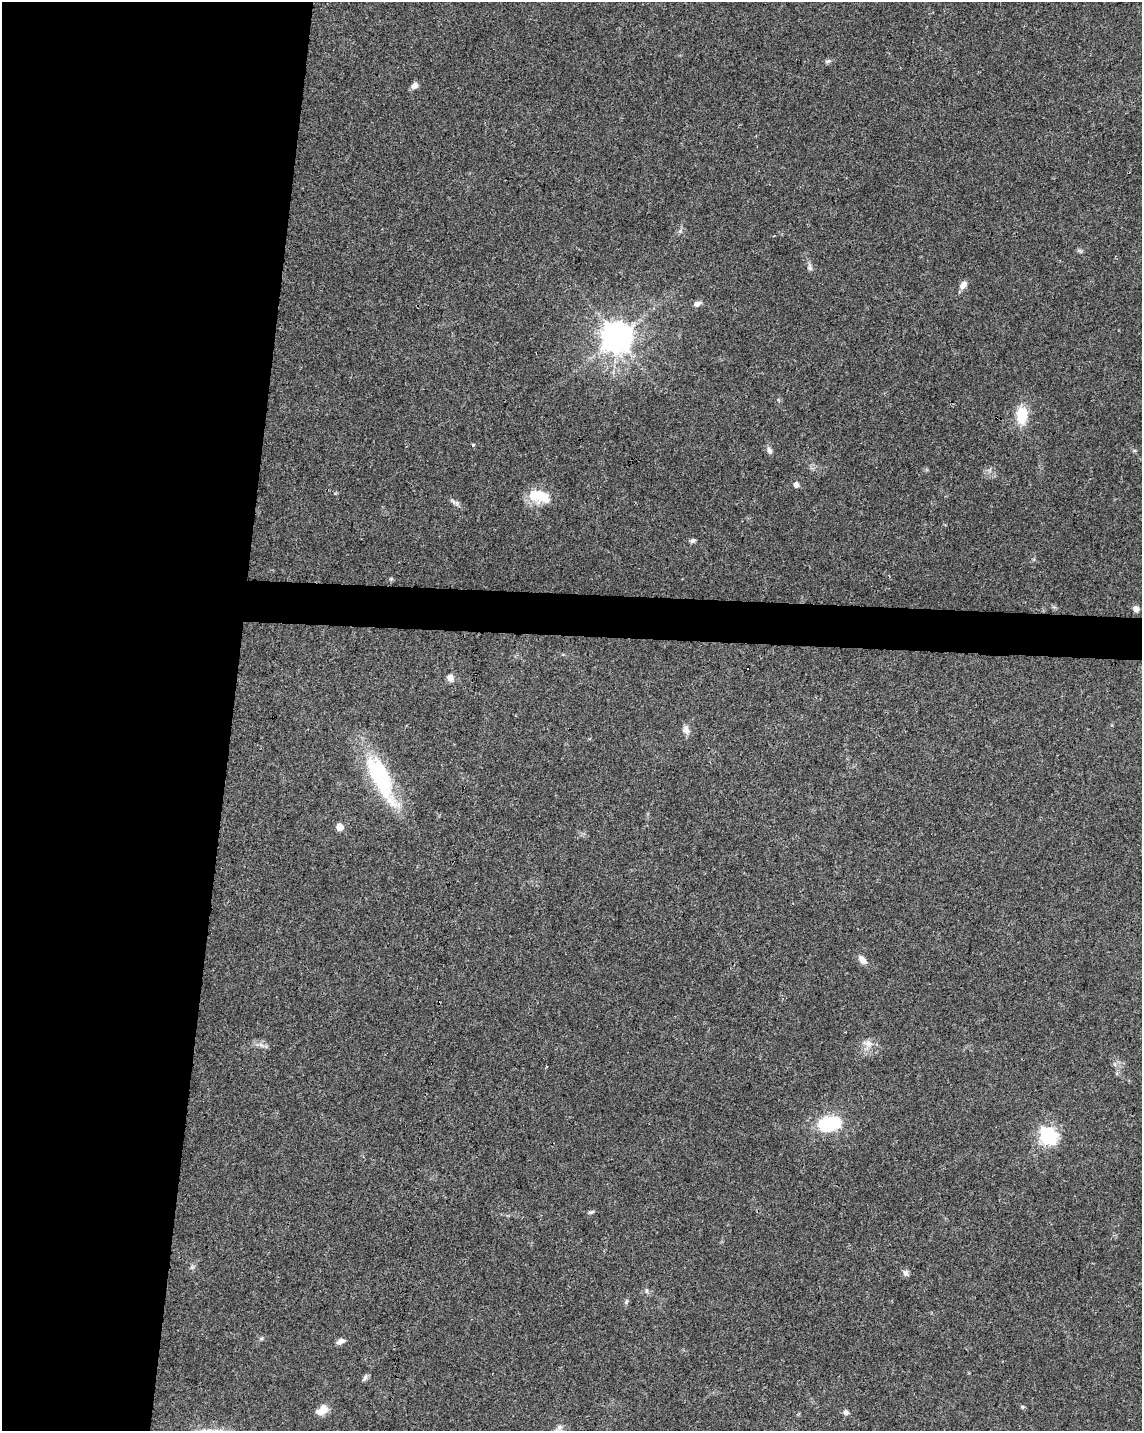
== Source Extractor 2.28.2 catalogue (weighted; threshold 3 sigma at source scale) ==
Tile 5 of 4 x 3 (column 1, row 2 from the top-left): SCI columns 1-1140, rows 1658-3086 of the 4568 x 4800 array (HDU 1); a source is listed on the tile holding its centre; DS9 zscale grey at full resolution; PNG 1144 x 1433 px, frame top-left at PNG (2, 2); no overlay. Shown black and unused: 23% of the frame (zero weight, under 3 of 4 exposures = <1% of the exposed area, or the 3 px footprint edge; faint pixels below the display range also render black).
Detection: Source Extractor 2.28.2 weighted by HDU 2 'WHT'; one run over the whole footprint, this tile lists its part. Background 0.0473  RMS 0.0036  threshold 0.0163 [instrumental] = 3 sigma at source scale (4.5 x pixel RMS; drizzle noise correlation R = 1.50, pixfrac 1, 0.0396/0.0396 arcsec/px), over >= 5 px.
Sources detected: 34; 1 cosmic-ray / hot-pixel residue — not listed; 1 inside a brighter listed object's ellipse — not listed separately; the other 32 listed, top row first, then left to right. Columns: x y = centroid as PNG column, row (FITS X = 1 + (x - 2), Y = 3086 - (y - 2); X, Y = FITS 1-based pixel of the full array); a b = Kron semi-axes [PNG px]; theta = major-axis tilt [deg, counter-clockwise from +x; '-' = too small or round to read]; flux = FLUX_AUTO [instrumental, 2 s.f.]
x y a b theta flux
828 61 8 5 20 0.81
414 86 9 7 38 1.7
810 267 10 6 -73 1.2
963 285 11 7 50 2.1
697 304 9 7 20 1.4
617 337 9 9 - 620
1022 415 21 12 -90 9.1
473 445 5 3 - 0.28
769 450 9 6 -62 1.3
796 484 5 5 - 1.9
537 495 25 15 -3 9.4
456 503 10 5 -53 1.1
693 540 8 6 42 0.76
1136 608 5 5 - 2.6
450 678 9 7 -64 1.9
686 730 12 9 -74 1.9
381 778 59 19 -64 38
340 827 5 5 - 6.2
862 960 11 7 -49 2.5
868 1044 14 9 -19 3
829 1124 30 19 11 17
1048 1135 7 6 - 120
591 1212 10 4 24 0.61
906 1273 8 7 - 1.2
647 1291 8 4 -89 0.65
626 1302 8 4 64 0.66
261 1338 6 4 29 0.57
341 1341 11 6 21 1.7
365 1378 12 5 59 0.93
1022 1407 5 4 - 0.44
322 1410 14 10 34 4.1
846 1412 6 6 - 1.2